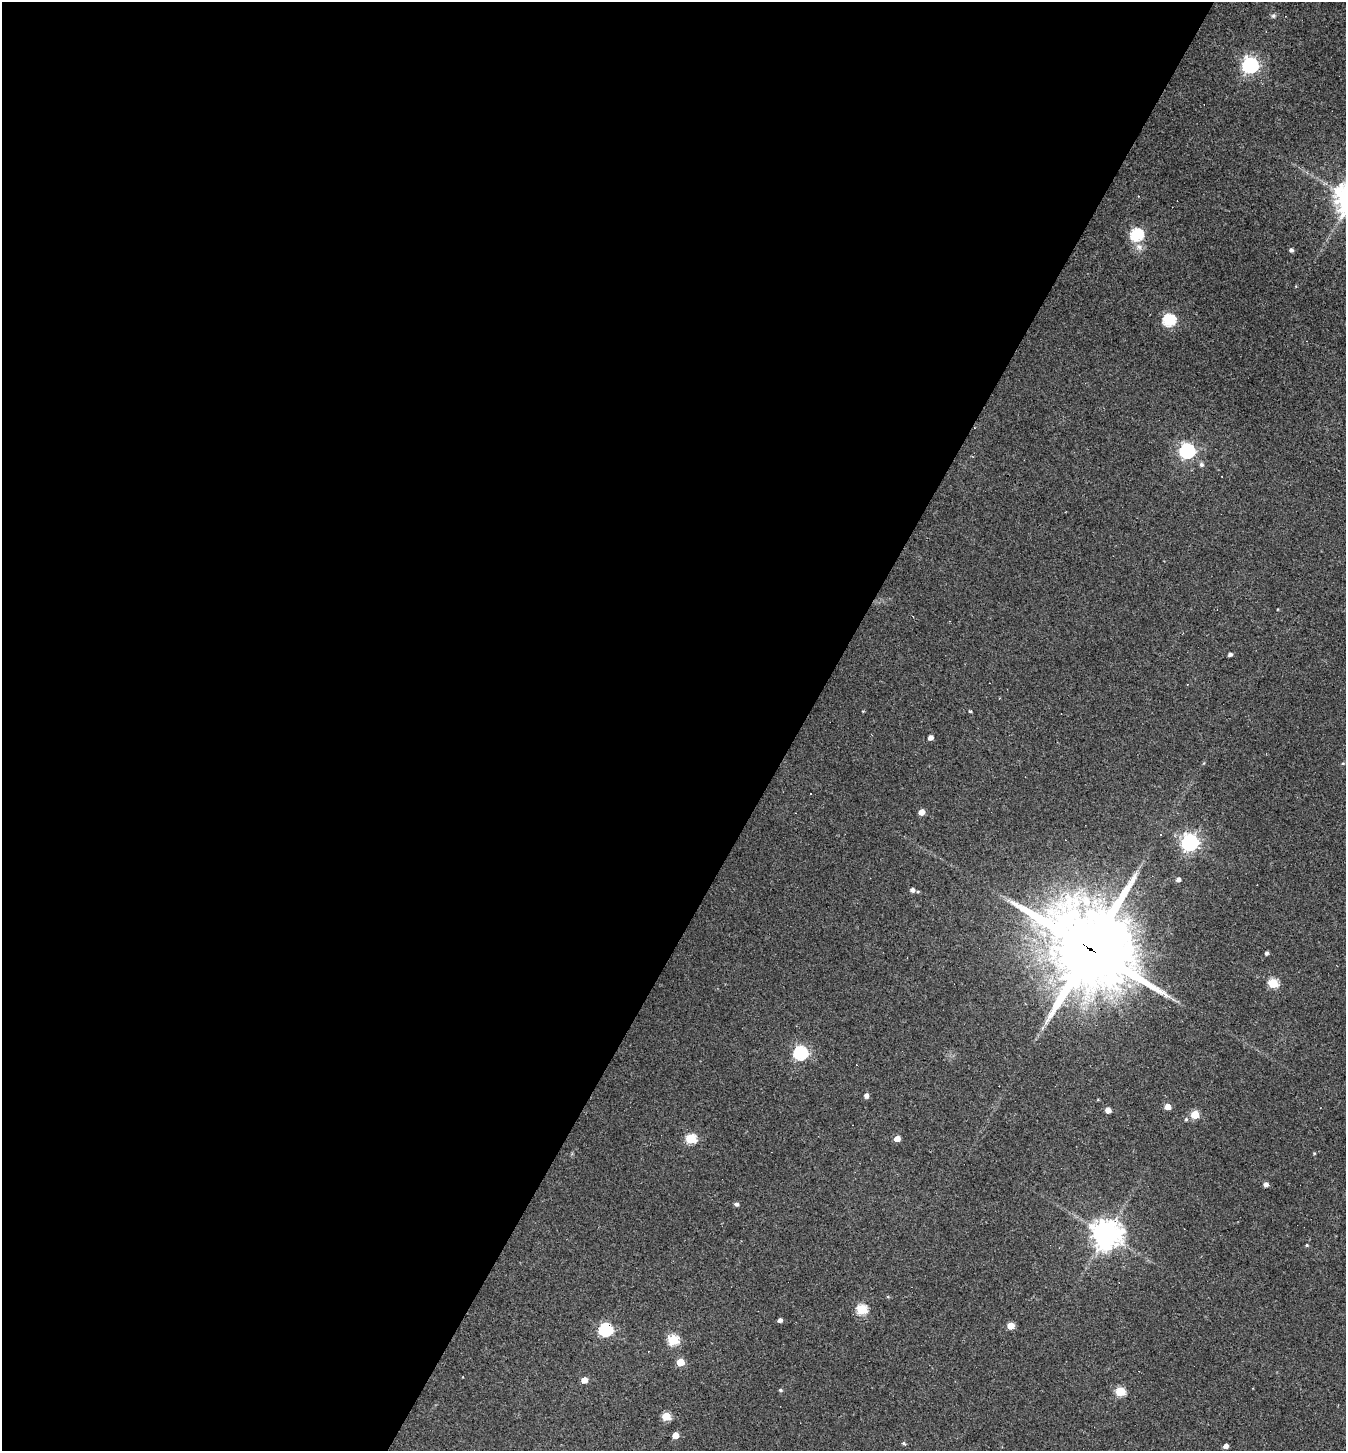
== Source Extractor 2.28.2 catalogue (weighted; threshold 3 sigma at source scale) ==
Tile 5 of 4 x 4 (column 1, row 2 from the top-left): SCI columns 144-1487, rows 2898-4346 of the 5802 x 5794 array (HDU 1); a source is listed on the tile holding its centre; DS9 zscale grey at full resolution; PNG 1348 x 1453 px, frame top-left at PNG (2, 2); no overlay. Shown black and unused: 59% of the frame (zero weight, under 2 of 3 exposures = <1% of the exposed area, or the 3 px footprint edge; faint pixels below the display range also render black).
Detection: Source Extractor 2.28.2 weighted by HDU 2 'WHT'; one run over the whole footprint, this tile lists its part. Background 0.06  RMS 0.0065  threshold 0.0294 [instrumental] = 3 sigma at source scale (4.5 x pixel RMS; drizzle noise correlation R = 1.50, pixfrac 1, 0.05/0.05 arcsec/px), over >= 5 px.
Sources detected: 51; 4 cosmic-ray / hot-pixel residue — not listed; the other 47 listed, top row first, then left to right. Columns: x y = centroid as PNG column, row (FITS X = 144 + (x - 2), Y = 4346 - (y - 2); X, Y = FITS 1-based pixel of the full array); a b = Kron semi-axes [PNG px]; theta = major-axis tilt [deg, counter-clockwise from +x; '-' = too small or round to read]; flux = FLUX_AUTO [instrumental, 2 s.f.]
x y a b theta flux
1273 16 6 5 - 1.3
1250 65 7 6 - 210
1137 235 6 6 - 81
1139 247 10 8 -41 3.4
1291 250 5 4 - 1.9
1169 320 6 6 - 76
1187 451 6 6 - 170
1201 465 6 5 - 1.6
1222 476 3 2 - 0.62
1230 654 4 4 - 2.2
970 711 4 3 - 0.88
930 737 4 4 - 3.6
1343 763 4 3 - 0.65
922 812 5 4 - 6.1
1190 842 7 6 - 260
1178 879 4 4 - 2.7
912 890 4 4 - 2.4
1098 895 7 6 - 2.9
1090 948 30 25 -38 8000
1267 953 4 3 - 1.7
1273 983 5 5 - 38
800 1053 6 6 - 120
866 1096 5 4 - 2.6
1168 1107 5 4 - 7.2
1108 1110 5 5 - 5
1195 1115 5 5 - 21
1186 1119 5 5 - 0.98
691 1139 5 5 - 44
897 1139 5 4 - 6.8
1314 1153 4 3 - 0.56
1266 1184 5 4 - 2.9
736 1204 5 4 - 1.7
1106 1234 9 9 - 840
1307 1245 4 3 - 0.72
862 1309 5 5 - 42
780 1320 4 4 - 2.4
1011 1326 5 5 - 12
605 1330 6 6 - 95
673 1340 6 5 - 47
680 1362 5 5 - 16
584 1380 5 5 - 5.9
780 1390 4 4 - 1
1120 1391 5 5 - 31
666 1416 5 5 - 23
675 1435 5 4 - 9
904 1443 5 4 - 0.98
1226 1446 4 4 - 2.9
Overlapping masked pixels (flux is a lower limit): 1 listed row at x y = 1090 948